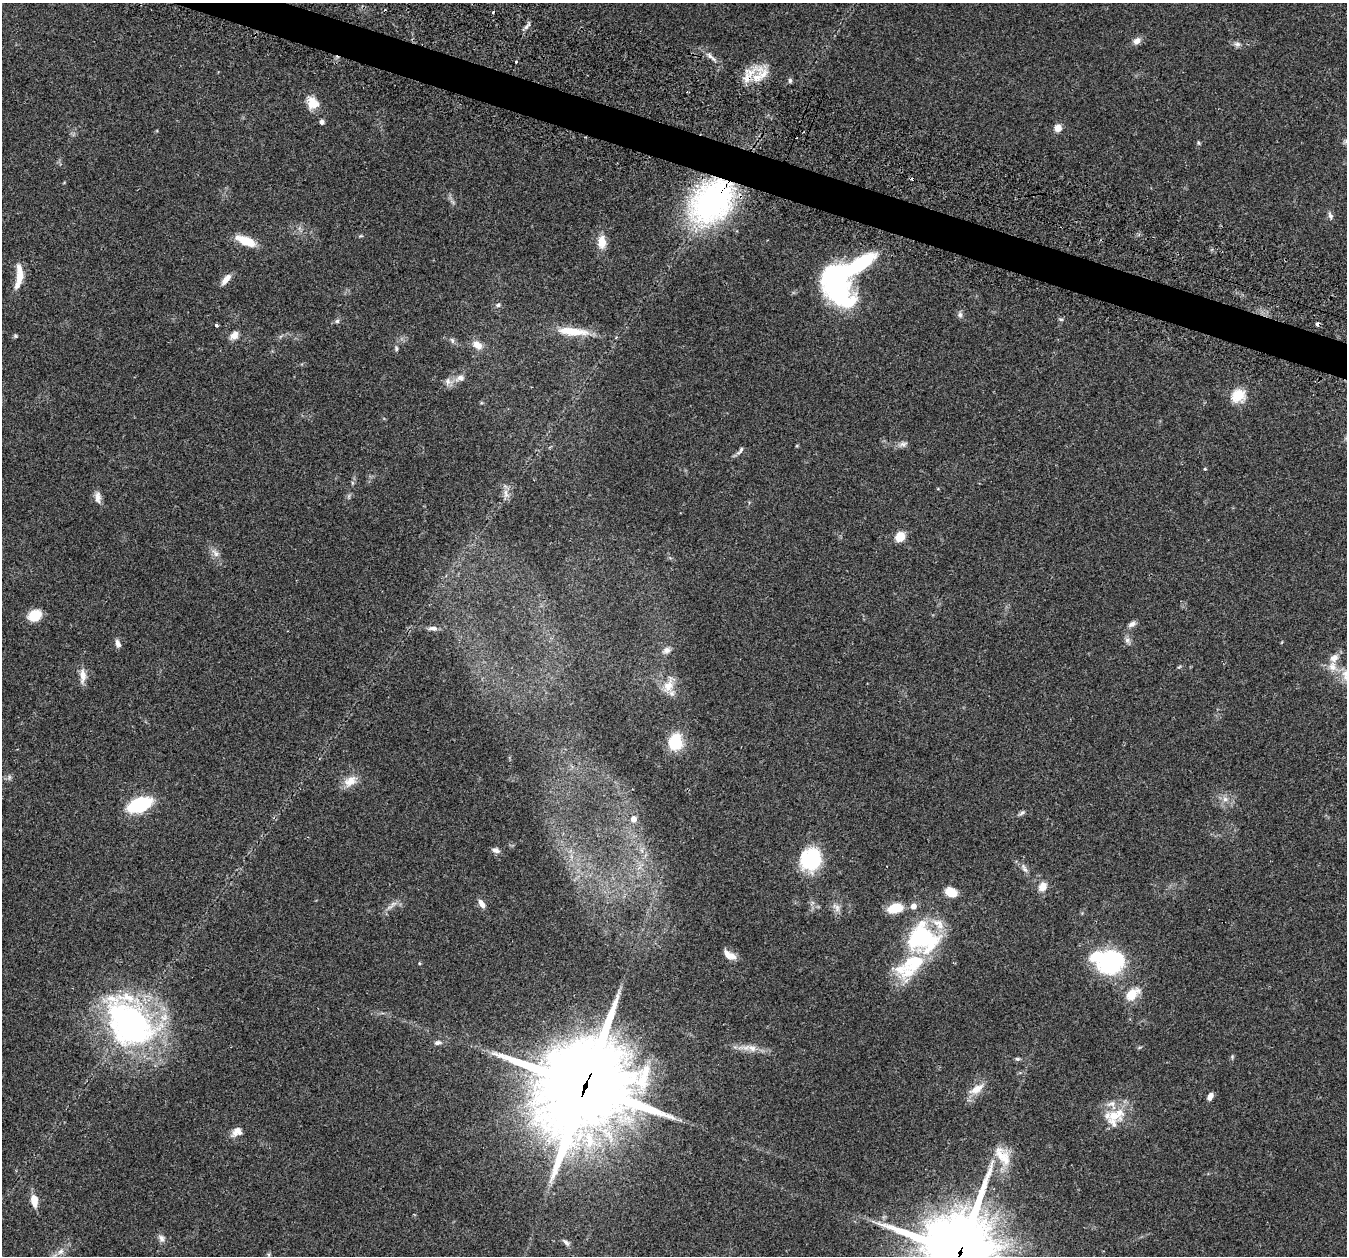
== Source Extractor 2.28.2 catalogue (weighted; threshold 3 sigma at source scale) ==
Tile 11 of 4 x 4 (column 3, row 3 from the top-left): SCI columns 2740-4084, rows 1412-2665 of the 5465 x 5498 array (HDU 1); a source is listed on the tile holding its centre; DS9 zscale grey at full resolution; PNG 1349 x 1258 px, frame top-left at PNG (2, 3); no overlay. Shown black and unused: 2% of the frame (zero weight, under 2 of 3 exposures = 4% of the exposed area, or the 3 px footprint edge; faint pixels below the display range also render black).
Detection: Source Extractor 2.28.2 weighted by HDU 2 'WHT'; one run over the whole footprint, this tile lists its part. Background 0.0748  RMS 0.0069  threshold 0.0311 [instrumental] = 3 sigma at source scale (4.5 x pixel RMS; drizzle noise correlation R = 1.50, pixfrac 1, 0.05/0.05 arcsec/px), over >= 5 px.
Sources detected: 100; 1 inside a brighter object's white glare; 4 cosmic-ray / hot-pixel residue — not listed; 9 inside a brighter listed object's ellipse — not listed separately; the other 86 listed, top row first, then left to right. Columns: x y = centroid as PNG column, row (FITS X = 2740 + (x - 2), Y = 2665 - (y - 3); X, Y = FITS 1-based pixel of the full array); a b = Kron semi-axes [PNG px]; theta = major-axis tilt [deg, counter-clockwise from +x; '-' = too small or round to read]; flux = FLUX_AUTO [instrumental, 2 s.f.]
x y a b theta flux
526 27 12 4 45 1.9
1137 41 9 7 39 3.8
1237 44 9 6 0 2.2
710 55 10 5 -49 2.5
516 62 3 3 - 2.2
749 76 54 11 39 13
790 80 6 5 - 1.4
312 103 15 13 -61 9
322 122 6 5 - 1.6
1058 128 8 8 - 4.8
1198 143 6 4 -88 0.88
712 201 32 22 47 220
1330 216 10 6 -72 2.1
246 241 23 9 -23 13
602 242 15 9 -87 8.6
860 264 29 12 33 49
19 277 27 8 75 10
226 279 15 6 50 4.9
837 284 45 28 -67 100
498 305 6 5 - 1.4
960 315 8 7 - 1.9
1061 319 6 4 -1 0.93
337 321 5 5 - 1.3
217 325 3 3 - 3.2
572 331 44 10 -5 17
234 335 11 8 46 4.4
15 336 6 4 -22 0.88
477 345 14 9 -36 5.7
396 349 6 4 -89 1.2
460 378 13 8 13 4.3
448 381 10 7 -89 3
1238 395 14 12 39 15
903 444 11 6 16 2.5
797 446 5 3 - 0.6
740 450 13 4 55 1.9
1205 469 4 3 - 0.55
506 493 14 5 -79 3.2
98 497 16 7 -87 3.8
900 537 10 9 - 9.4
215 553 13 6 -47 3.3
35 615 13 10 26 14
1132 624 10 6 31 2.7
433 628 13 6 -5 2.7
1127 640 7 7 - 2.1
118 643 10 6 -65 2.7
667 650 10 8 25 2.8
1179 667 6 3 19 0.72
1332 667 12 10 -77 5.8
83 675 19 8 -88 5.5
668 686 19 12 66 8.9
675 742 17 13 -84 23
350 781 19 12 35 8
1225 799 7 7 - 2.6
140 805 17 9 22 67
1022 813 9 5 32 1.5
633 819 7 6 - 4.5
495 850 9 6 -16 2.9
810 859 26 23 65 35
1025 869 9 5 -62 2.1
1043 887 9 8 - 6.9
951 892 9 7 -27 16
393 904 10 4 30 2.2
482 904 11 6 -57 3.8
913 906 6 6 - 4.1
837 908 12 6 -76 3.2
896 908 15 8 10 16
923 938 30 26 -22 79
729 955 16 7 -28 6
1110 962 24 21 23 72
908 973 26 12 30 17
1132 994 18 11 40 12
130 1023 66 47 -50 180
437 1043 8 6 4 2.1
752 1048 13 9 -25 4.9
1017 1059 7 5 -1 1.2
585 1086 33 28 59 10000
976 1089 23 10 30 8.4
1210 1096 8 5 60 3.2
1115 1115 30 17 20 18
237 1132 13 10 37 5.5
1000 1155 30 13 -74 14
34 1201 15 8 -81 7.4
161 1238 10 7 -80 2.7
566 1242 11 5 -44 2
61 1251 10 7 43 3.3
960 1252 27 25 70 5600
Overlapping masked pixels (flux is a lower limit): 4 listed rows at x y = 749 76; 712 201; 585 1086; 960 1252
Isophote crosses this tile's border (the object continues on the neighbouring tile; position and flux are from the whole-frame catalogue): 1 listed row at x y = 960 1252